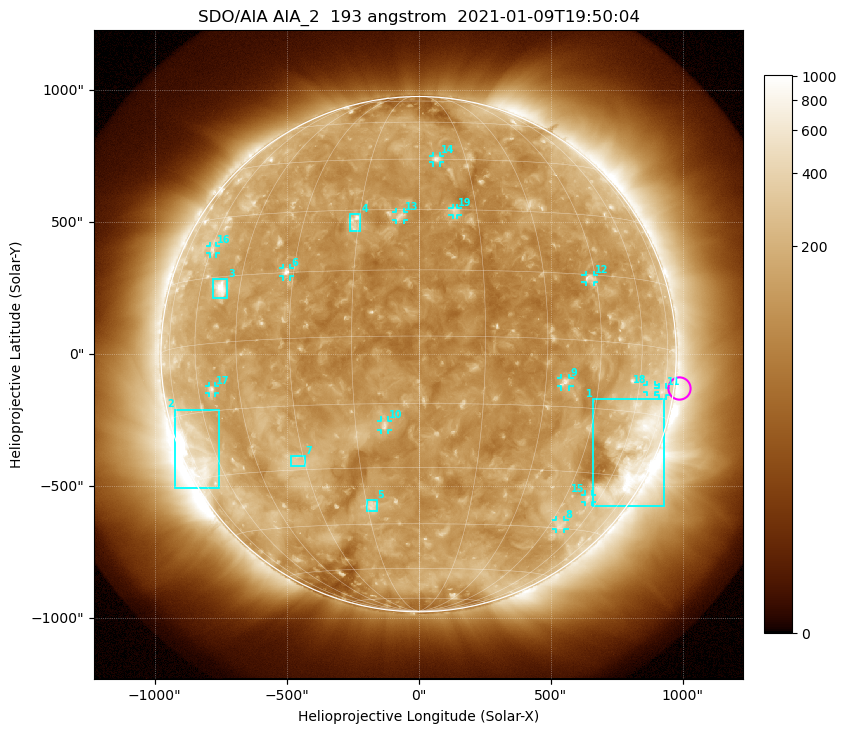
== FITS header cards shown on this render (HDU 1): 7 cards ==
TELESCOP= 'SDO/AIA'
INSTRUME= 'AIA_2'
WAVELNTH=                  193
WAVEUNIT= 'angstrom'
DATE-OBS= '2021-01-09T19:50:04.84'
CTYPE1  = 'HPLN-TAN'
CTYPE2  = 'HPLT-TAN'

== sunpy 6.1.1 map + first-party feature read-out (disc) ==
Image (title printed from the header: SDO/AIA AIA_2  193 angstrom  2021-01-09T19:50:04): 1024 x 1024 px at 2.4 arcsec/px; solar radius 976 arcsec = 407 px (full disc in frame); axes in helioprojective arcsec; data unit not stated in the header (colour bar unlabelled)
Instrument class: DISC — disc imager (sunpy class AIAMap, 193 A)
Bright regions (active regions / flare kernels): reference = the median radial profile (limb darkening/brightening removed); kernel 9 px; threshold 5 sigma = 188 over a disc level ~129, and >= 1.15x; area >= 12 px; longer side >= 10 px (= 24 arcsec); searched inside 0.97 R_sun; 19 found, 19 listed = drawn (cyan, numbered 1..; 13 of them under ~33 arcsec drawn as corner ticks so the feature stays visible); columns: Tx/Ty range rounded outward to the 5 arcsec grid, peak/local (2 s.f.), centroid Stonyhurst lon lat
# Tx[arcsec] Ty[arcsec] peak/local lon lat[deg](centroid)
1 660..930 -575..-170 4.9 +65 -23
2 -925..-755 -510..-210 6.6 -69 -24
3 -780..-725 210..285 7.3 -52 +12
4 -265..-220 465..530 4.5 -16 +27
5 -200..-155 -595..-555 3.9 -14 -40
6 -515..-485 295..330 5.3 -32 +15
7 -485..-430 -425..-385 2.8 -32 -28
8 520..555 -665..-625 2.9 +49 -44
9 540..570 -125..-90 4.2 +35 -10
10 -145..-115 -285..-250 4.4 -8 -20
11 910..935 -155..-125 2.3 +73 -10
12 630..665 270..300 3.6 +43 +14
13 -85..-55 505..540 3.5 -5 +28
14 55..85 725..750 3.8 +6 +45
15 630..655 -560..-530 2.8 +55 -36
16 -790..-765 380..410 2.6 -59 +22
17 -795..-770 -150..-120 3.2 -54 -10
18 865..895 -145..-115 2.1 +66 -9
19 130..150 525..555 3 +9 +30
Off-limb structures (1.02-1.3 R_sun): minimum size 162 px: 2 found; the strongest spans PA ~215..325 deg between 1.02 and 1.3 R_sun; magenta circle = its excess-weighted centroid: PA ~265 deg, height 1.02 R_sun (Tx ~990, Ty ~-130 arcsec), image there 1.7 x the reference